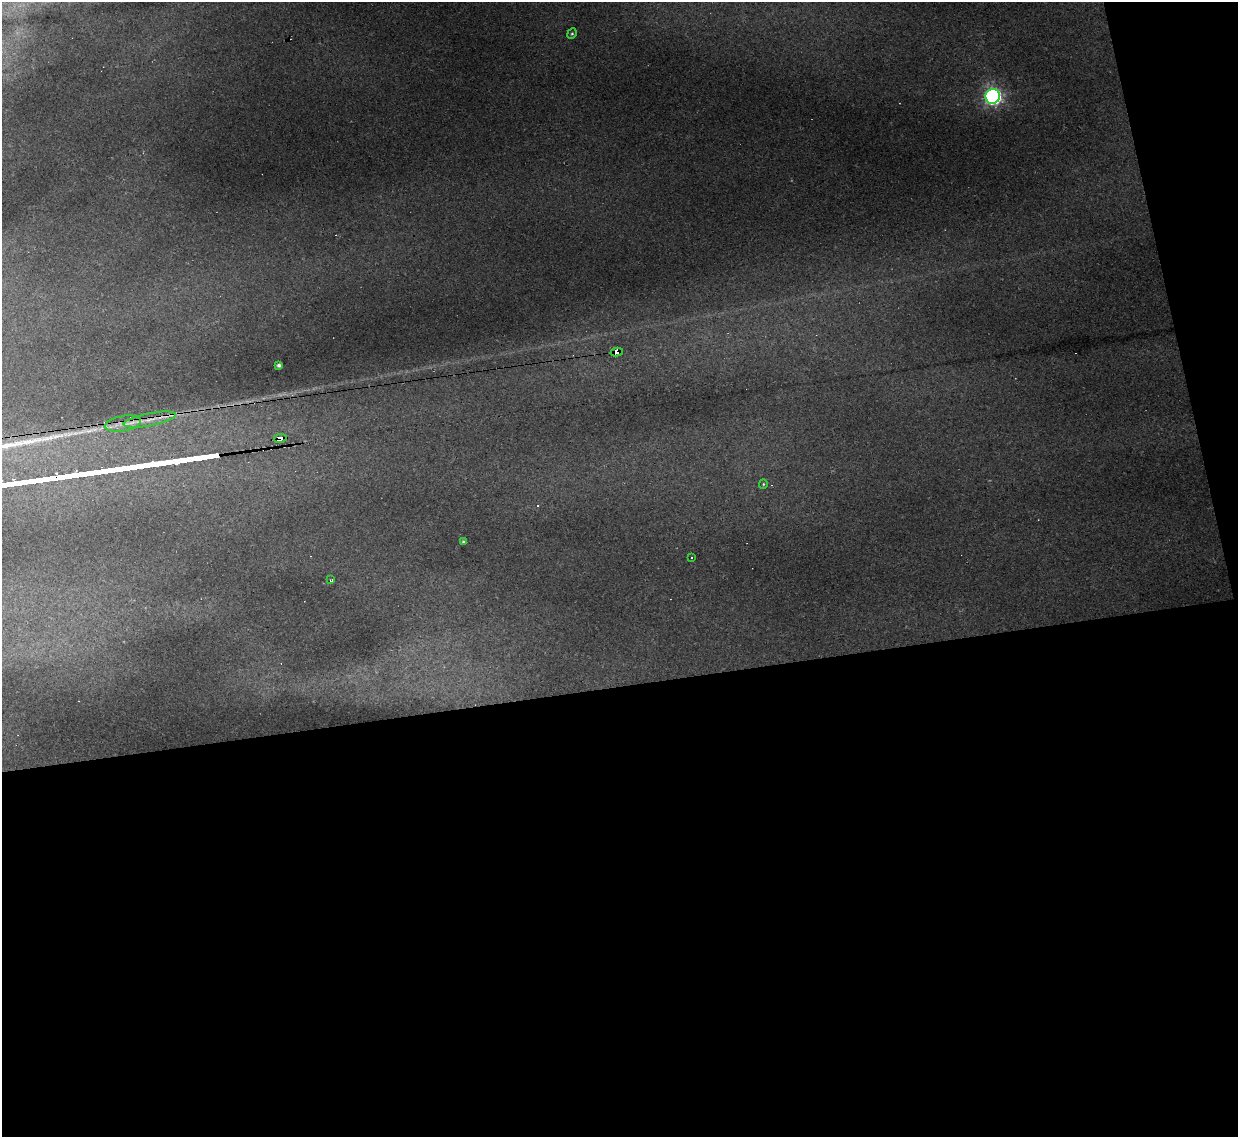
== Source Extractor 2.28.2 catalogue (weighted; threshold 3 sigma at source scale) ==
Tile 16 of 4 x 4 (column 4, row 4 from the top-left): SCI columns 3709-4944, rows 251-1385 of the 4944 x 4925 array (HDU 1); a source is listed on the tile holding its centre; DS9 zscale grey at full resolution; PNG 1240 x 1139 px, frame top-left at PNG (2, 2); each listed source drawn as its Kron ellipse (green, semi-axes under 4 px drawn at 4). Shown black and unused: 43% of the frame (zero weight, under 2 of 3 exposures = <1% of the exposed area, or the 3 px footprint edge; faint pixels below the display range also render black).
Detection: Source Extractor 2.28.2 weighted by HDU 2 'WHT'; one run over the whole footprint, this tile lists its part. Background 0.161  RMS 0.0089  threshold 0.0399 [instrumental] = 3 sigma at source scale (4.5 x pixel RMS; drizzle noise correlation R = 1.50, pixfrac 1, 0.05/0.05 arcsec/px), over >= 5 px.
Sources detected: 16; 4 cosmic-ray / hot-pixel residue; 1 long thin detection or spike segment (spike, bleed or trail) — neither listed nor drawn; the other 11 listed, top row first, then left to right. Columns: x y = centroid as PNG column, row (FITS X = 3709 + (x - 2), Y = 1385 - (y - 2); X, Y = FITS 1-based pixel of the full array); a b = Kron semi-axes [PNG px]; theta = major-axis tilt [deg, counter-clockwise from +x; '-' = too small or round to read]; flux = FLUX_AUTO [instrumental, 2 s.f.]
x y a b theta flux
572 34 5 4 - 1.5
993 96 7 7 - 360
617 352 6 4 13 180
279 365 3 3 - 2.4
150 420 26 6 11 13
123 424 18 7 11 10
280 438 6 4 10 31
763 484 5 4 - 1.1
464 542 4 3 - 2.1
692 557 3 3 - 2.7
331 580 4 2 - 1.2
Overlapping masked pixels (flux is a lower limit): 4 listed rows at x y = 617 352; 150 420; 123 424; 280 438